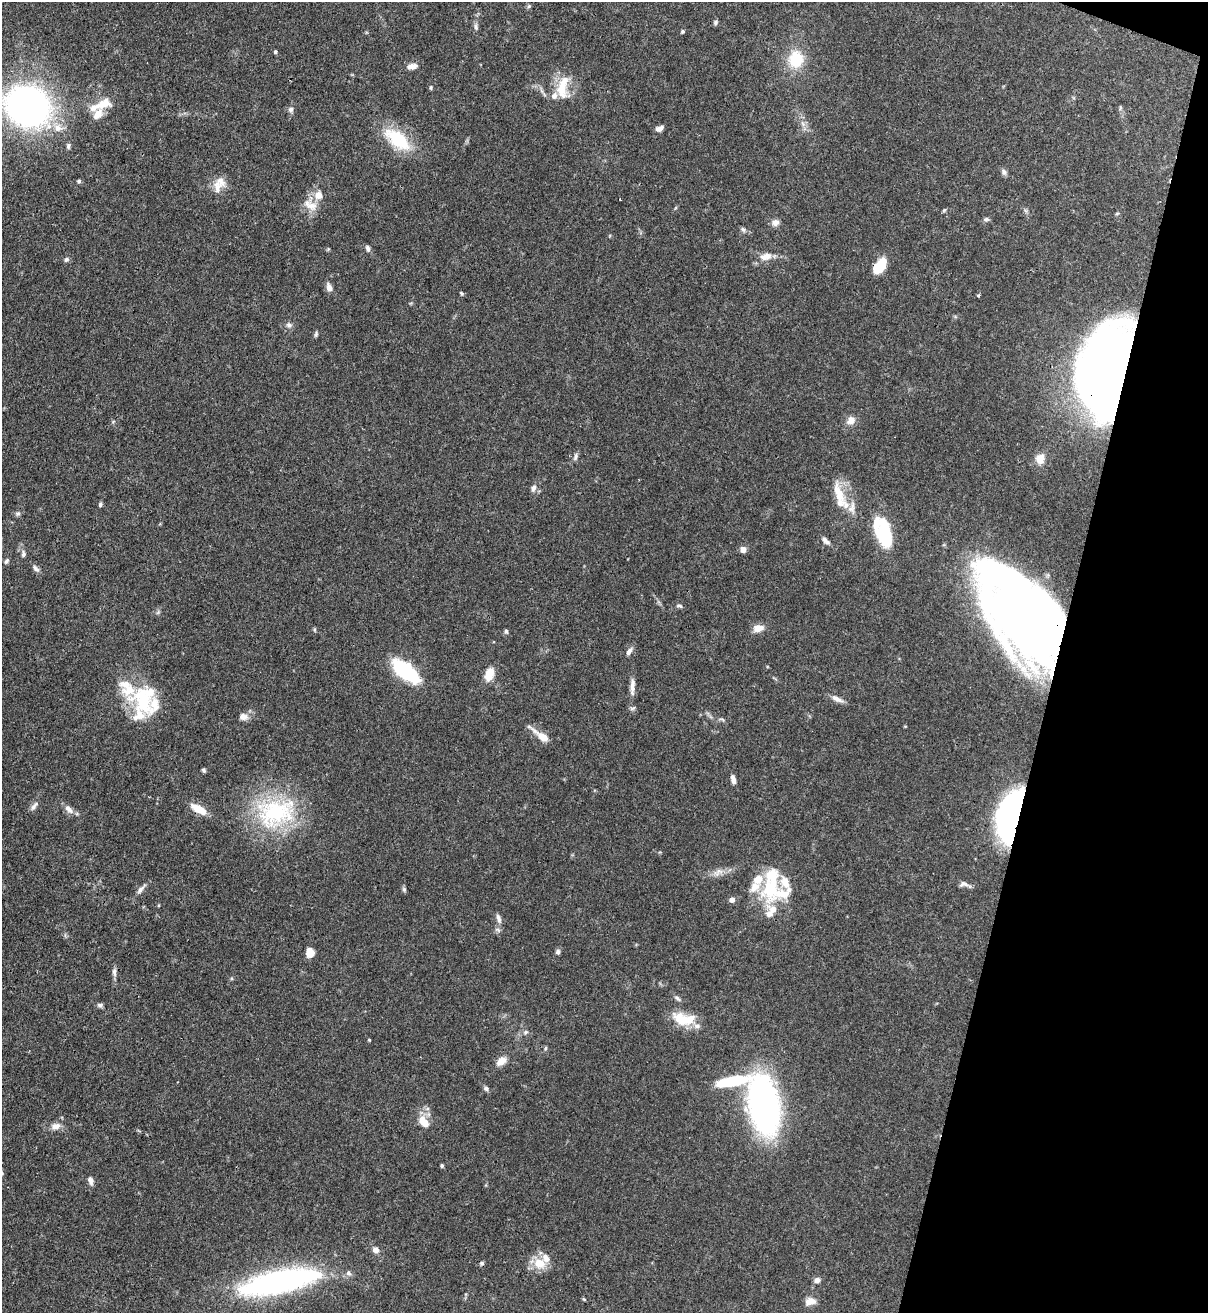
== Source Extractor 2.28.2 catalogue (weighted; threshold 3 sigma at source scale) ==
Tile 8 of 4 x 4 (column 4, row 2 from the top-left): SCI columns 3834-5039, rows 2654-3964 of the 5382 x 5307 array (HDU 1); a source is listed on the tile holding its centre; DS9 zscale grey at full resolution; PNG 1210 x 1315 px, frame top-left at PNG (2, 2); no overlay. Shown black and unused: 13% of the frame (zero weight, under 3 of 4 exposures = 7% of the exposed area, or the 3 px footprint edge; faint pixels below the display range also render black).
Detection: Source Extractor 2.28.2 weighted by HDU 2 'WHT'; one run over the whole footprint, this tile lists its part. Background 0.099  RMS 0.0041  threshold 0.0185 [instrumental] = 3 sigma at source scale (4.5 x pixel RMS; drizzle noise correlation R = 1.50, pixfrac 1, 0.05/0.05 arcsec/px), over >= 5 px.
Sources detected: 123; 3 inside a brighter object's white glare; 1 cosmic-ray / hot-pixel residue — not listed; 18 inside a brighter listed object's ellipse — not listed separately; the other 101 listed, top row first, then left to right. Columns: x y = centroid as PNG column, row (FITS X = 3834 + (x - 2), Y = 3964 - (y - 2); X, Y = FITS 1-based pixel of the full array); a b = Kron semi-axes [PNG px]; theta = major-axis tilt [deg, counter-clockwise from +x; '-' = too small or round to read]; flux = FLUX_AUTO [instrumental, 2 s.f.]
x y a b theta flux
529 6 6 5 - 0.66
715 23 6 5 - 0.88
476 27 9 5 -80 1.1
683 31 4 4 - 0.6
275 52 5 4 - 0.64
796 59 20 16 81 14
412 66 13 7 10 2.7
563 85 33 14 80 10
431 87 5 4 - 0.53
101 105 36 12 21 9.3
28 106 33 28 -24 200
1120 108 6 4 72 0.56
291 109 7 7 - 1.2
803 123 9 4 -71 1.2
58 128 11 10 - 4
659 128 9 5 26 1.9
397 139 41 19 -38 19
68 146 7 5 90 0.97
1004 172 9 7 -60 1.2
79 181 5 5 - 0.68
220 182 18 15 20 4.8
318 195 12 11 - 4
311 206 17 12 -19 5.3
944 210 6 4 45 0.52
986 219 8 6 1 0.9
775 222 10 9 - 2
743 229 7 6 - 0.99
368 248 8 5 -76 1.2
766 256 18 10 12 4.3
66 260 6 6 - 0.96
880 266 19 10 53 9.3
329 288 10 7 -73 2.4
461 293 6 4 -53 0.57
978 295 3 3 - 0.64
289 325 9 7 -25 1.2
316 334 8 5 80 0.72
1110 375 64 45 87 380
851 420 12 10 53 2.9
575 456 9 5 76 1.2
1040 459 13 11 76 4.4
533 488 10 6 70 1.6
839 493 45 13 -64 11
100 505 6 5 - 0.72
18 513 6 5 - 0.8
883 532 34 16 -72 24
826 541 12 6 -44 1.6
743 549 6 6 - 2.5
23 554 8 5 85 1.1
6 561 7 5 60 0.82
36 569 12 6 -46 1.4
679 606 8 4 -9 0.74
1021 615 94 49 -54 420
758 628 14 9 14 3.4
315 629 6 3 -82 0.5
506 631 6 5 - 0.8
629 651 11 6 58 1.6
406 671 26 11 -38 40
489 674 14 9 72 6.1
632 687 27 6 89 3.5
837 699 17 6 -25 2.4
143 701 45 24 -76 25
243 716 10 8 -16 2.5
722 719 9 3 -11 0.67
541 736 26 7 -36 5.9
204 770 5 4 - 0.78
733 779 10 5 -78 2.2
34 806 13 6 53 1.6
69 809 15 7 -45 2.6
199 809 22 9 -30 6.3
275 813 55 39 14 47
1011 816 48 23 71 98
718 872 16 8 28 3.1
963 884 13 7 4 1.9
771 888 36 21 70 23
141 889 16 6 47 2
404 889 7 5 -75 0.77
732 900 6 6 - 1.9
498 918 14 6 -72 1.8
558 952 6 6 - 1.1
310 953 9 8 - 4.1
114 972 13 5 -87 1.5
677 998 10 5 -42 1
100 1005 7 6 - 1
684 1019 28 14 -8 11
525 1032 7 5 21 0.91
369 1040 4 3 - 0.41
545 1048 6 4 70 0.61
501 1061 13 8 35 3.5
732 1081 46 12 11 22
486 1088 7 6 - 0.97
764 1104 41 21 -79 170
424 1122 15 9 -55 5.7
56 1126 12 8 14 3
442 1165 4 4 - 0.63
90 1181 11 6 -73 1.6
375 1250 10 8 -39 2
539 1263 19 15 -33 7
817 1280 7 6 - 1.9
279 1281 88 23 12 100
584 1299 5 4 - 0.41
810 1301 12 8 12 3.6
Overlapping masked pixels (flux is a lower limit): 5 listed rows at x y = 880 266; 1110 375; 1021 615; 199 809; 1011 816
Isophote crosses this tile's border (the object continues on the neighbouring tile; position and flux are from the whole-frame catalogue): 1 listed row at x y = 28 106